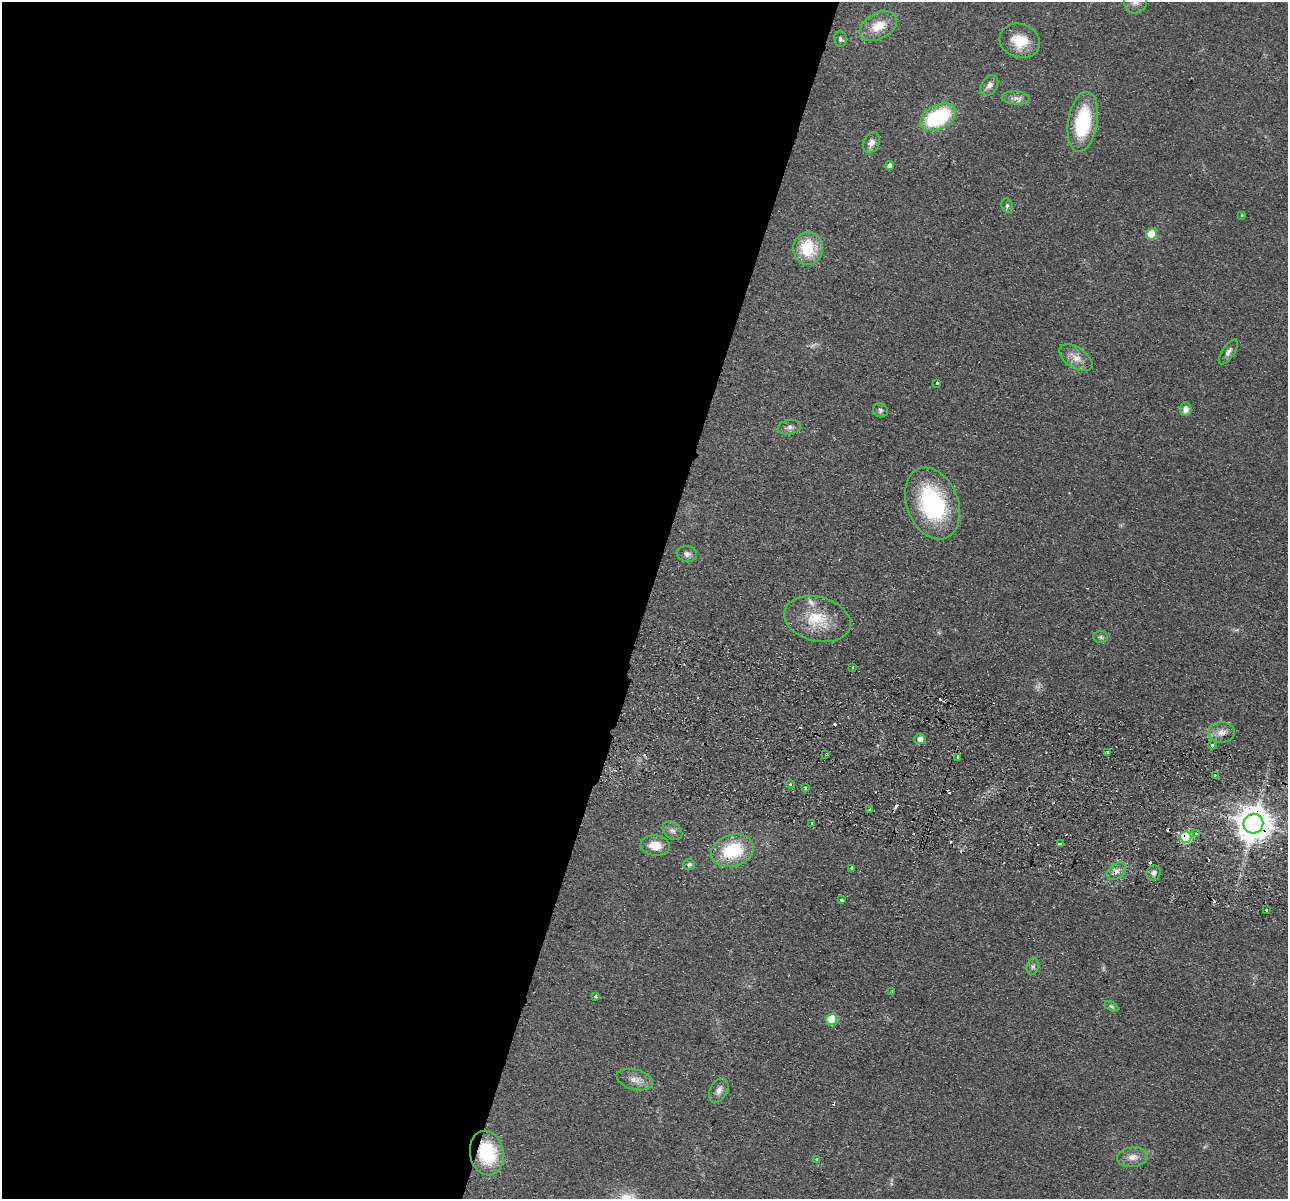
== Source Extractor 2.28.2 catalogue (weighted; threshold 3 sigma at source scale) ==
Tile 5 of 4 x 4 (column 1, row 2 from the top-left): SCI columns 18-1303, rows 2578-3774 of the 5179 x 5279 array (HDU 1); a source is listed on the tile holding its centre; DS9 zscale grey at full resolution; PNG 1290 x 1201 px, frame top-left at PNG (2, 2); each listed source drawn as its Kron ellipse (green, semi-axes under 4 px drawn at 4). Shown black and unused: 50% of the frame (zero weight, under 2 of 3 exposures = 3% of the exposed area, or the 3 px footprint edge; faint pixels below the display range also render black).
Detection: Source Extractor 2.28.2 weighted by HDU 2 'WHT'; one run over the whole footprint, this tile lists its part. Background 0.0944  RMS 0.01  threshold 0.0453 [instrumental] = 3 sigma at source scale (4.5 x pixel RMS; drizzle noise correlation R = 1.50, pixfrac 1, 0.05/0.05 arcsec/px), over >= 5 px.
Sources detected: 73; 1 too faint to see at this stretch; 12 cosmic-ray / hot-pixel residue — neither listed nor drawn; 1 inside a brighter listed object's ellipse — not listed separately; the other 59 listed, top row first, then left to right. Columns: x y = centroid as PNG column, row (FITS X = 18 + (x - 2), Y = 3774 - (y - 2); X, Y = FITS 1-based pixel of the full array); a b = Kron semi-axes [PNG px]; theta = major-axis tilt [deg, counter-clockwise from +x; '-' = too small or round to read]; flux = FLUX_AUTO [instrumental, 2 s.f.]
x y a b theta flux
1135 2 12 11 - 7.1
878 26 20 13 29 20
840 39 8 6 -83 2.7
1020 41 20 16 -19 27
989 85 11 7 57 5.3
1016 98 14 6 -4 5.6
938 117 19 12 27 85
1083 122 30 14 81 68
871 143 11 7 66 6
889 166 4 4 - 4.5
1007 206 7 5 -78 2.3
1242 215 4 4 - 0.93
1151 234 5 5 - 28
808 248 16 15 - 39
1228 352 14 6 56 4.6
1076 358 19 10 -34 10
936 383 4 3 - 3
1185 409 7 6 - 5.2
880 410 7 7 - 2.6
789 427 12 7 10 4.1
932 503 37 25 -68 110
687 554 10 8 -7 4.1
817 619 34 22 -14 37
1101 637 7 6 - 2.4
853 668 3 3 - 1.8
1221 732 13 10 -2 8.1
920 739 5 5 - 6.6
1212 745 4 3 - 2.3
1108 752 4 3 - 1.9
826 754 3 3 - 1
958 758 3 3 - 9
1215 775 3 2 - 2
790 784 4 4 - 1.8
805 788 3 3 - 7.3
870 809 3 3 - 11
812 824 3 3 - 3.5
1253 824 10 10 - 2200
672 831 11 8 -39 4.4
1197 834 3 2 - 2.9
1186 837 6 5 - 71
1060 844 4 3 - 4.5
655 845 14 10 -7 14
732 851 22 16 16 52
689 864 6 5 - 2.9
851 869 3 3 - 37
1116 871 11 7 39 5.4
1153 873 8 7 - 3.6
842 900 4 3 - 11
1266 910 3 3 - 2.8
1033 966 8 6 73 3
892 991 3 2 - 1.2
595 996 3 3 - 1.2
1111 1006 7 4 -30 1.9
831 1019 5 5 - 38
635 1080 18 10 -15 9.2
719 1090 13 8 63 5.9
487 1153 22 17 -78 62
1133 1157 15 9 7 9
817 1159 3 3 - 2.6
Overlapping masked pixels (flux is a lower limit): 4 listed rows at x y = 826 754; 1253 824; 1186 837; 487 1153
Isophote crosses this tile's border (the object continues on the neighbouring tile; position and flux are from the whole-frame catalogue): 1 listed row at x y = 1135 2